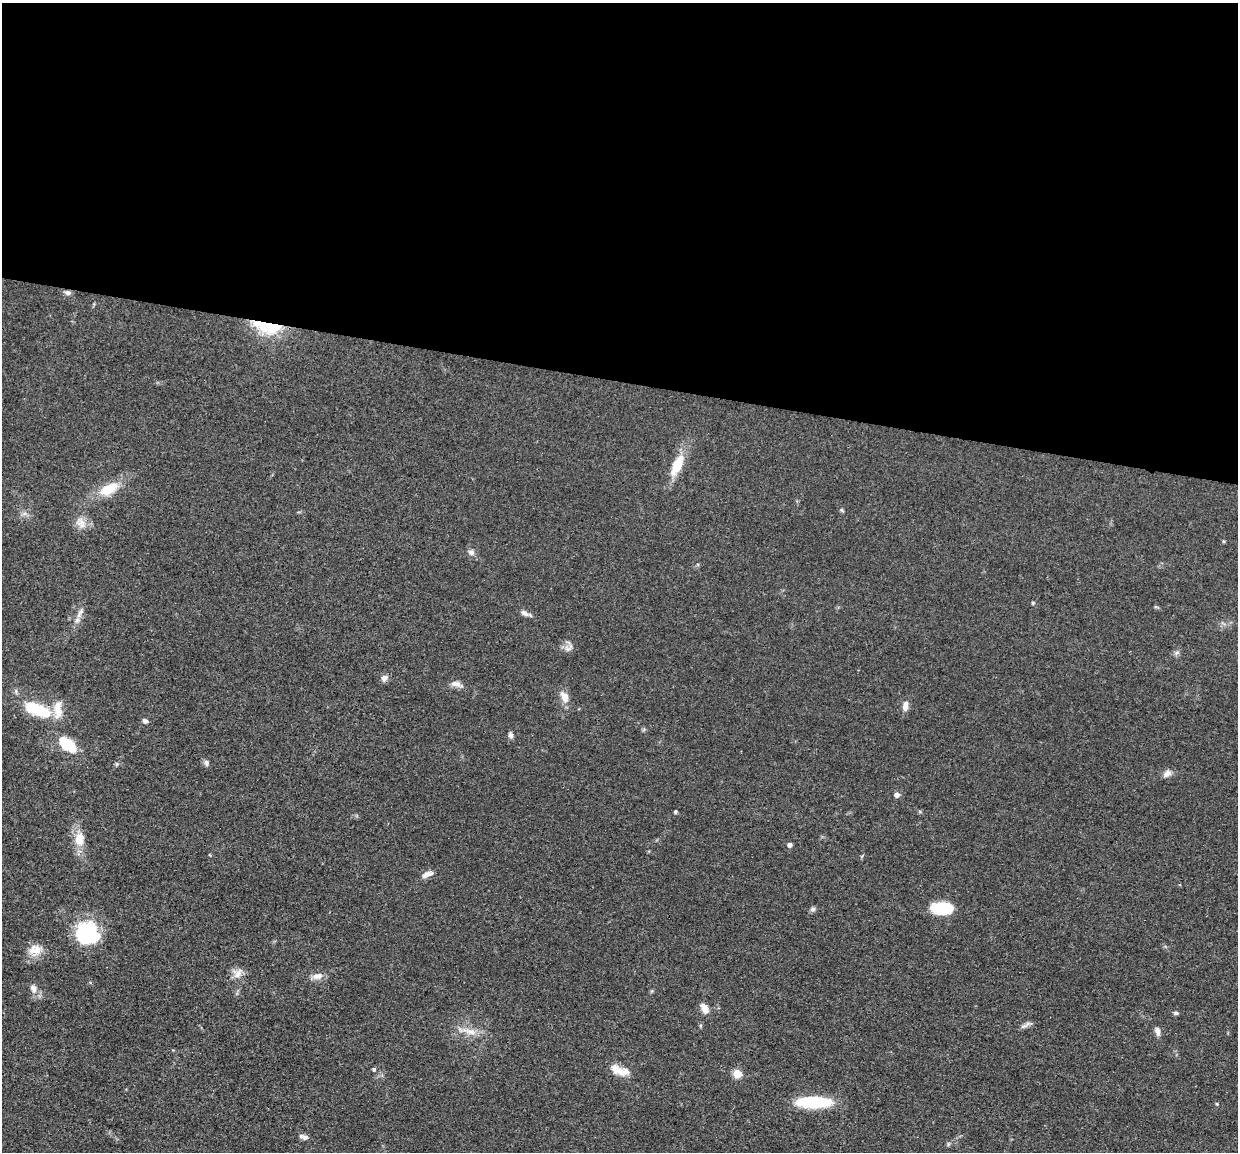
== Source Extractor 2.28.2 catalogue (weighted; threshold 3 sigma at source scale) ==
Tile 3 of 4 x 4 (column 3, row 1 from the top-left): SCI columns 2475-3710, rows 3697-4846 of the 4950 x 4974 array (HDU 1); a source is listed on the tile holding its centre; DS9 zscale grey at full resolution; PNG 1240 x 1154 px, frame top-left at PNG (2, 3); no overlay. Shown black and unused: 33% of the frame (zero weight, under 3 of 4 exposures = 1% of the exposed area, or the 3 px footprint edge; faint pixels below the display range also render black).
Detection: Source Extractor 2.28.2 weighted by HDU 2 'WHT'; one run over the whole footprint, this tile lists its part. Background 0.0475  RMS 0.005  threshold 0.0223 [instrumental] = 3 sigma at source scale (4.5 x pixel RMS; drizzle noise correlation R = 1.50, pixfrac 1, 0.05/0.05 arcsec/px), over >= 5 px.
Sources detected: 50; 1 inside a brighter object's white glare — not listed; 2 inside a brighter listed object's ellipse — not listed separately; the other 47 listed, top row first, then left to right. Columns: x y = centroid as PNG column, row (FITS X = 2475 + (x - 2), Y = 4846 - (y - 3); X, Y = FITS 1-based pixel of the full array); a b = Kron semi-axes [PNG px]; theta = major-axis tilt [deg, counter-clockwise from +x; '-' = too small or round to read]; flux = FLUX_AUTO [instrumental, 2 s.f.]
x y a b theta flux
68 293 8 6 -7 1.6
267 327 37 13 -12 22
677 465 28 11 65 12
108 489 24 12 29 12
842 510 7 3 -53 0.64
81 523 16 11 -53 4.7
471 552 8 7 - 1.9
1033 603 4 4 - 0.59
80 613 17 6 59 2.7
525 613 15 5 -24 2.1
567 649 10 8 -45 2.3
1177 653 7 5 30 1.1
384 678 8 7 - 2.2
456 684 14 7 -19 2.7
16 691 6 4 -89 0.88
564 696 17 10 -67 4.5
905 706 13 7 84 3.1
58 710 24 10 -89 7.1
41 711 23 11 -34 19
145 721 6 5 - 1.3
511 735 8 6 -59 1.3
67 744 20 11 -41 16
206 763 9 6 -77 1.4
1167 774 12 8 30 2.7
897 795 6 6 - 1.6
675 812 5 4 - 0.62
79 839 18 13 87 7.6
790 845 6 5 - 1.4
426 875 13 7 37 2.7
943 908 22 11 1 20
813 909 7 5 17 1.2
87 933 26 26 - 30
35 950 19 15 10 6.5
237 973 14 11 48 4
318 976 15 8 14 3.4
33 988 10 8 -74 3.1
705 1008 11 7 -57 4.6
1176 1013 6 4 -1 1
1024 1026 11 5 18 1.7
470 1031 22 8 -13 5.7
1157 1031 11 6 -78 2.2
374 1069 5 4 - 0.89
620 1071 22 10 -9 6.6
737 1074 5 5 - 15
813 1102 38 11 0 26
1217 1104 5 4 - 0.53
304 1137 12 6 -16 2
Overlapping masked pixels (flux is a lower limit): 2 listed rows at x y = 68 293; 267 327